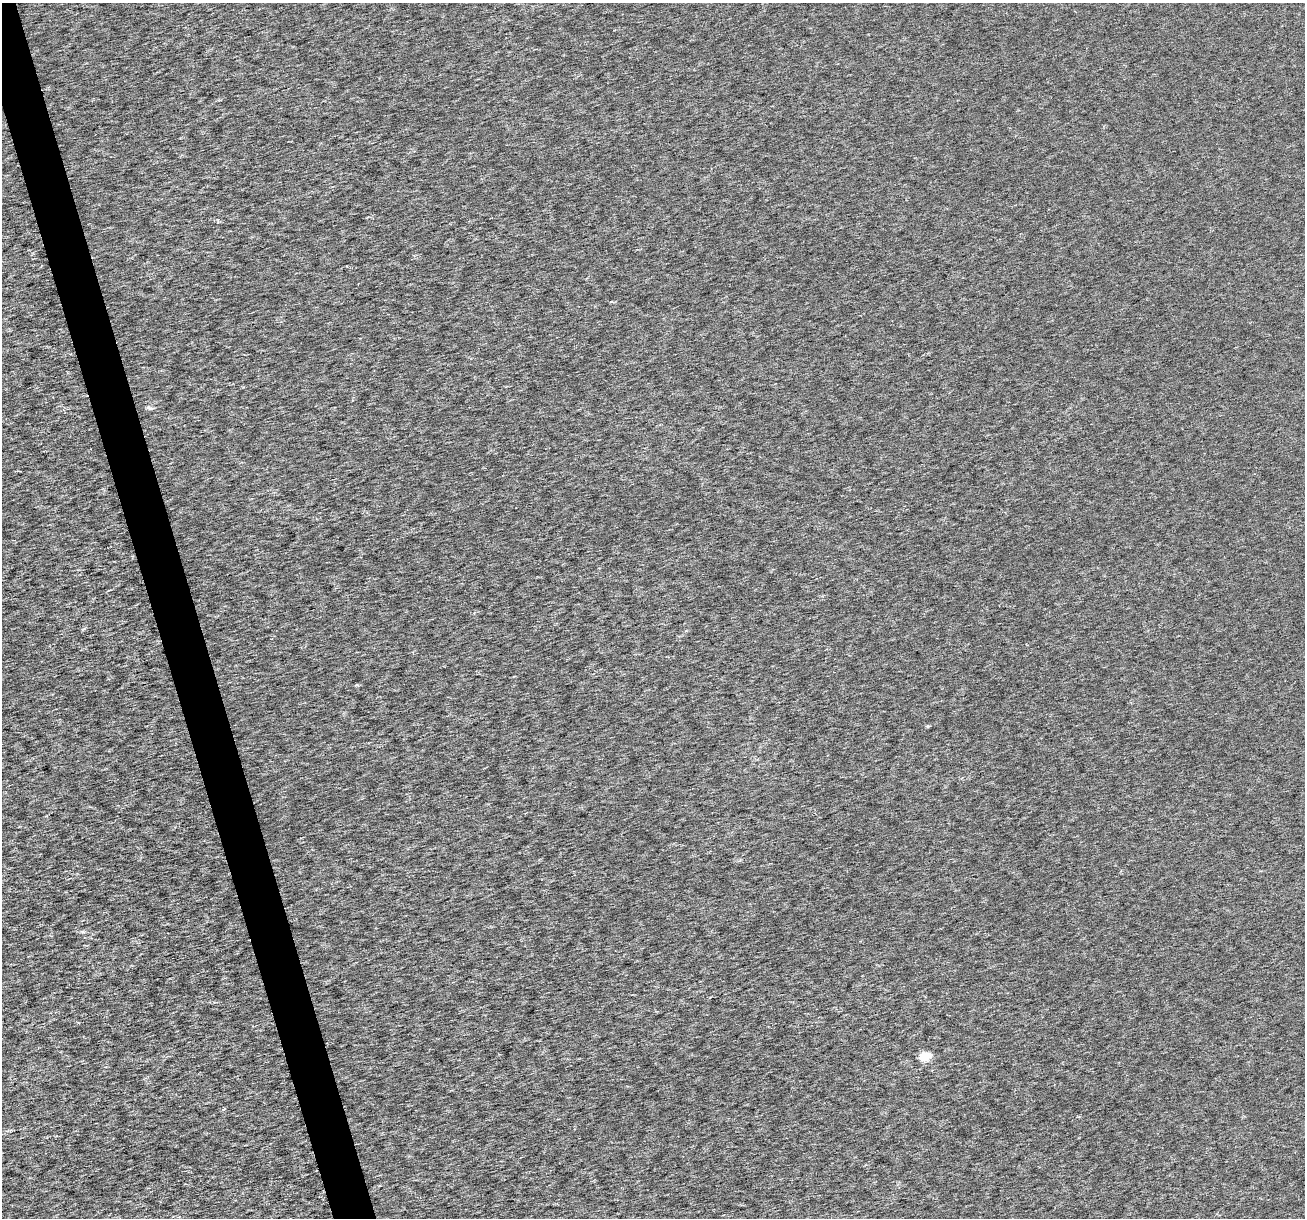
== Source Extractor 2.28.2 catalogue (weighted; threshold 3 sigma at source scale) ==
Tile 11 of 4 x 4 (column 3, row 3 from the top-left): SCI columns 2606-3908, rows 1316-2531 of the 5212 x 5013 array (HDU 1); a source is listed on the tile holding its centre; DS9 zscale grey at full resolution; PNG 1307 x 1220 px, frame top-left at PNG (2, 3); no overlay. Shown black and unused: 3% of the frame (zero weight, under 3 of 6 exposures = <1% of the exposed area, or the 3 px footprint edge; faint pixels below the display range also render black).
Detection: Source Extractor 2.28.2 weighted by HDU 2 'WHT'; one run over the whole footprint, this tile lists its part. Background 3.49e-05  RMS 0.0018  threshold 0.00726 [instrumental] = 3 sigma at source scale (4.09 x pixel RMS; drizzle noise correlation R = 1.36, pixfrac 0.8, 0.0396/0.0396 arcsec/px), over >= 5 px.
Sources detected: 4; all 4 listed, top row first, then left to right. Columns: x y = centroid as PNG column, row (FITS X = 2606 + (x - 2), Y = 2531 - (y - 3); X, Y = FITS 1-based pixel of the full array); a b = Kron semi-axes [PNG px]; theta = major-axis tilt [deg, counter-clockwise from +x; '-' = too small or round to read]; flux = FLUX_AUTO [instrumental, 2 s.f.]
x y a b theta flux
149 408 10 5 -19 0.38
928 726 5 4 - 0.18
83 932 6 4 -18 0.24
924 1057 6 5 - 7.4